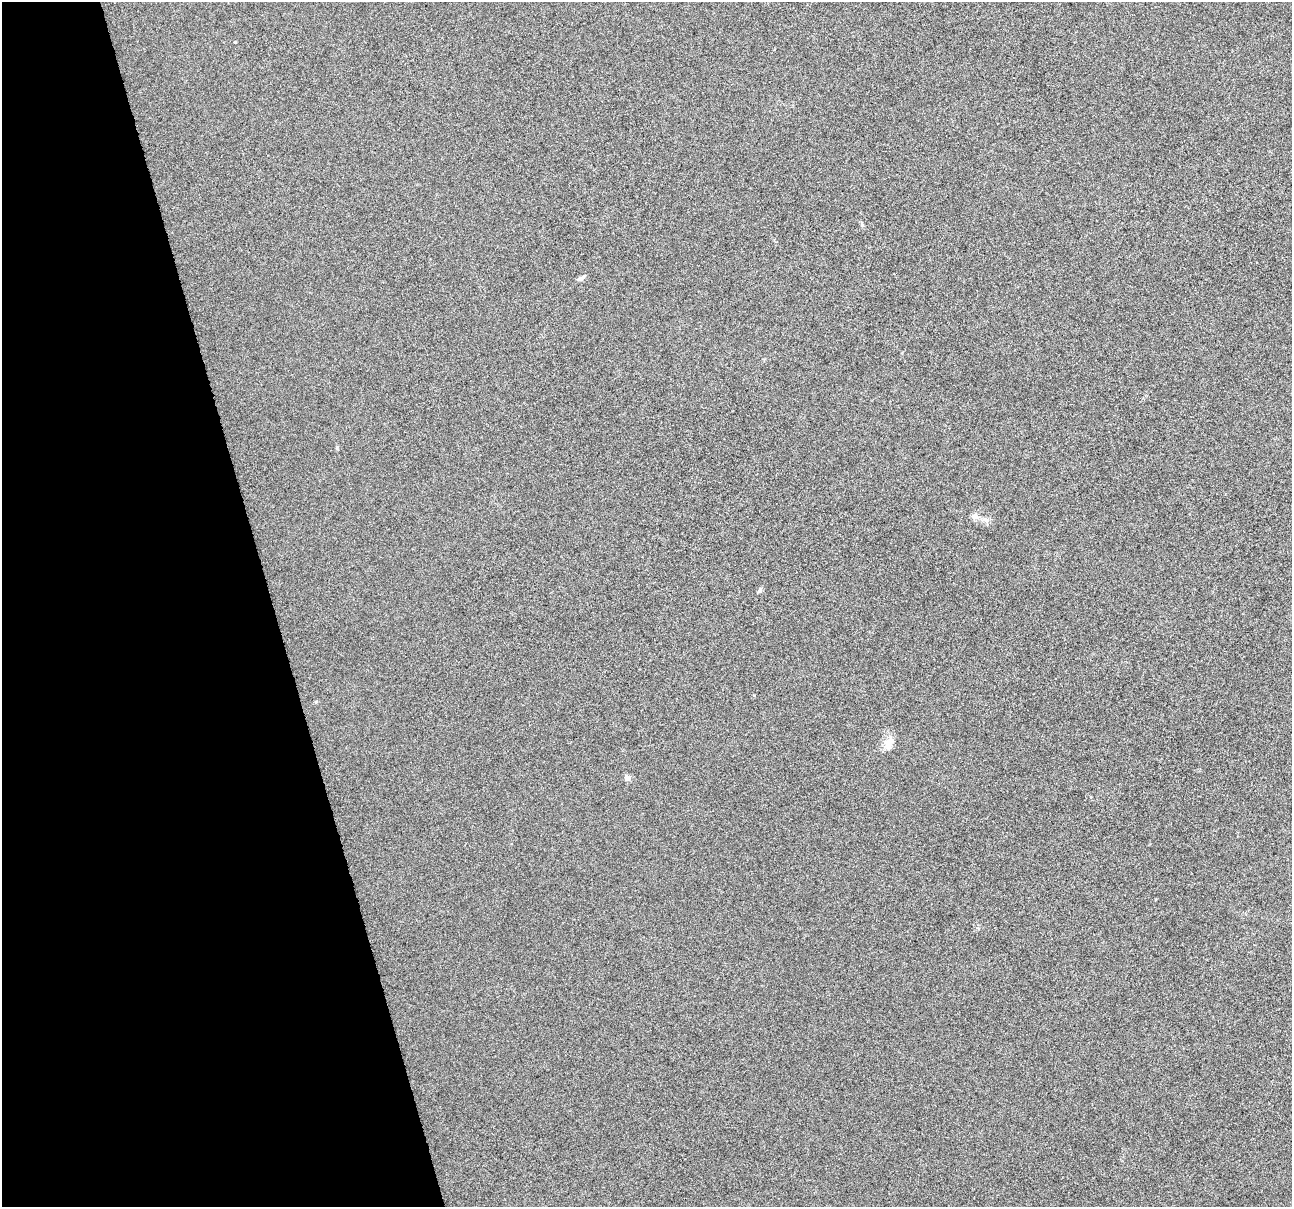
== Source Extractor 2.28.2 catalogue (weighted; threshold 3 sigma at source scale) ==
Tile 5 of 4 x 4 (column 1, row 2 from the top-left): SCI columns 1-1290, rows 2505-3709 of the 5159 x 4959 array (HDU 1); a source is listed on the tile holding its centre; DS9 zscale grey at full resolution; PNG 1294 x 1209 px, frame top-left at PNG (2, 2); no overlay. Shown black and unused: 21% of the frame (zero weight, under 10 of 20 exposures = <1% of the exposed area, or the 3 px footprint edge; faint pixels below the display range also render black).
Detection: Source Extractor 2.28.2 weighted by HDU 2 'WHT'; one run over the whole footprint, this tile lists its part. Background -3.27e-04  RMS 0.0017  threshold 0.00683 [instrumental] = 3 sigma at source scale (4.09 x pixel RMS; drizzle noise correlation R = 1.36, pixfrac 0.8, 0.0396/0.0396 arcsec/px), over >= 5 px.
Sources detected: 7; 1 inside a brighter listed object's ellipse — not listed separately; the other 6 listed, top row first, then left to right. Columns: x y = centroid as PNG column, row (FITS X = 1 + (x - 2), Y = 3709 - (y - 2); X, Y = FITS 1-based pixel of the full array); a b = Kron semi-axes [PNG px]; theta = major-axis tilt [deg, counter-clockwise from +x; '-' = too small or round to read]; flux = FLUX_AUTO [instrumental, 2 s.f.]
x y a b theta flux
580 278 10 5 24 0.46
975 517 16 3 -8 0.52
986 520 9 6 -28 0.56
760 590 7 5 59 0.31
890 741 17 9 7 1.2
627 778 8 8 - 0.49